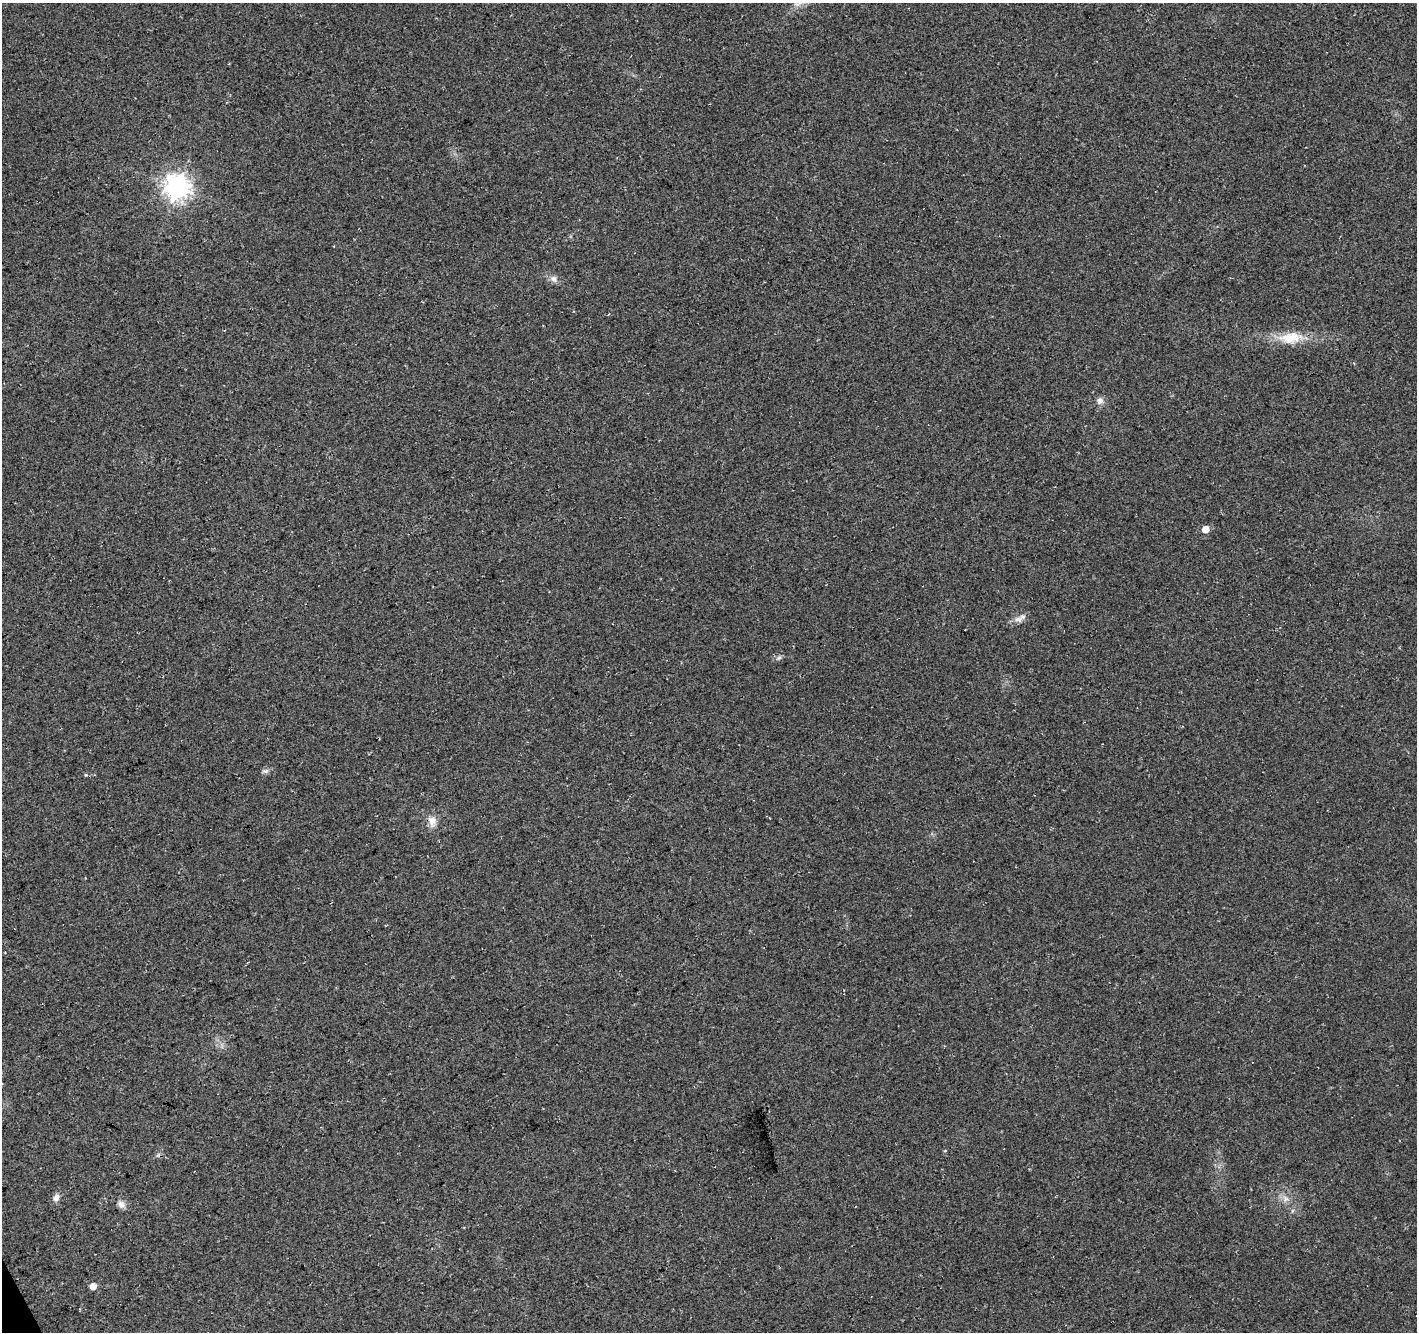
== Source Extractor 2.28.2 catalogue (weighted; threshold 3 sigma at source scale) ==
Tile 7 of 4 x 4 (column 3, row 2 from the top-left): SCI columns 2888-4302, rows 2838-4167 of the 5771 x 5618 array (HDU 1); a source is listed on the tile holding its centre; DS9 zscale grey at full resolution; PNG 1419 x 1334 px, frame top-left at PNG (2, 3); no overlay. Shown black and unused: <1% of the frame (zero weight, under 3 of 4 exposures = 5% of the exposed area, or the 3 px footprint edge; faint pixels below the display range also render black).
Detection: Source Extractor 2.28.2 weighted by HDU 2 'WHT'; one run over the whole footprint, this tile lists its part. Background 0.0916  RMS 0.0093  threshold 0.042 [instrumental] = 3 sigma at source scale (4.5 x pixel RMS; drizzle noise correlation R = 1.50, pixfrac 1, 0.0396/0.0396 arcsec/px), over >= 5 px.
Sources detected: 13; all 13 listed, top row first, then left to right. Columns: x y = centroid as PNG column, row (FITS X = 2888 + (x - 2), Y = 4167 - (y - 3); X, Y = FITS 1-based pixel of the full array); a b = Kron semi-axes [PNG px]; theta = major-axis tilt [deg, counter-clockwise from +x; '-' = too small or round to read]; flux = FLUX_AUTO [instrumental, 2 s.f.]
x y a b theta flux
177 187 8 8 - 860
554 279 9 8 - 4.1
1291 338 33 15 5 25
1100 401 9 8 - 4.5
1205 529 5 5 - 12
1019 619 12 7 -8 4.9
779 658 7 4 1 2
265 771 9 6 1 2.6
432 821 13 10 -87 8.4
56 1198 10 7 62 4.4
1286 1199 7 7 - 4
121 1204 10 8 -59 4.5
93 1286 5 5 - 8.4